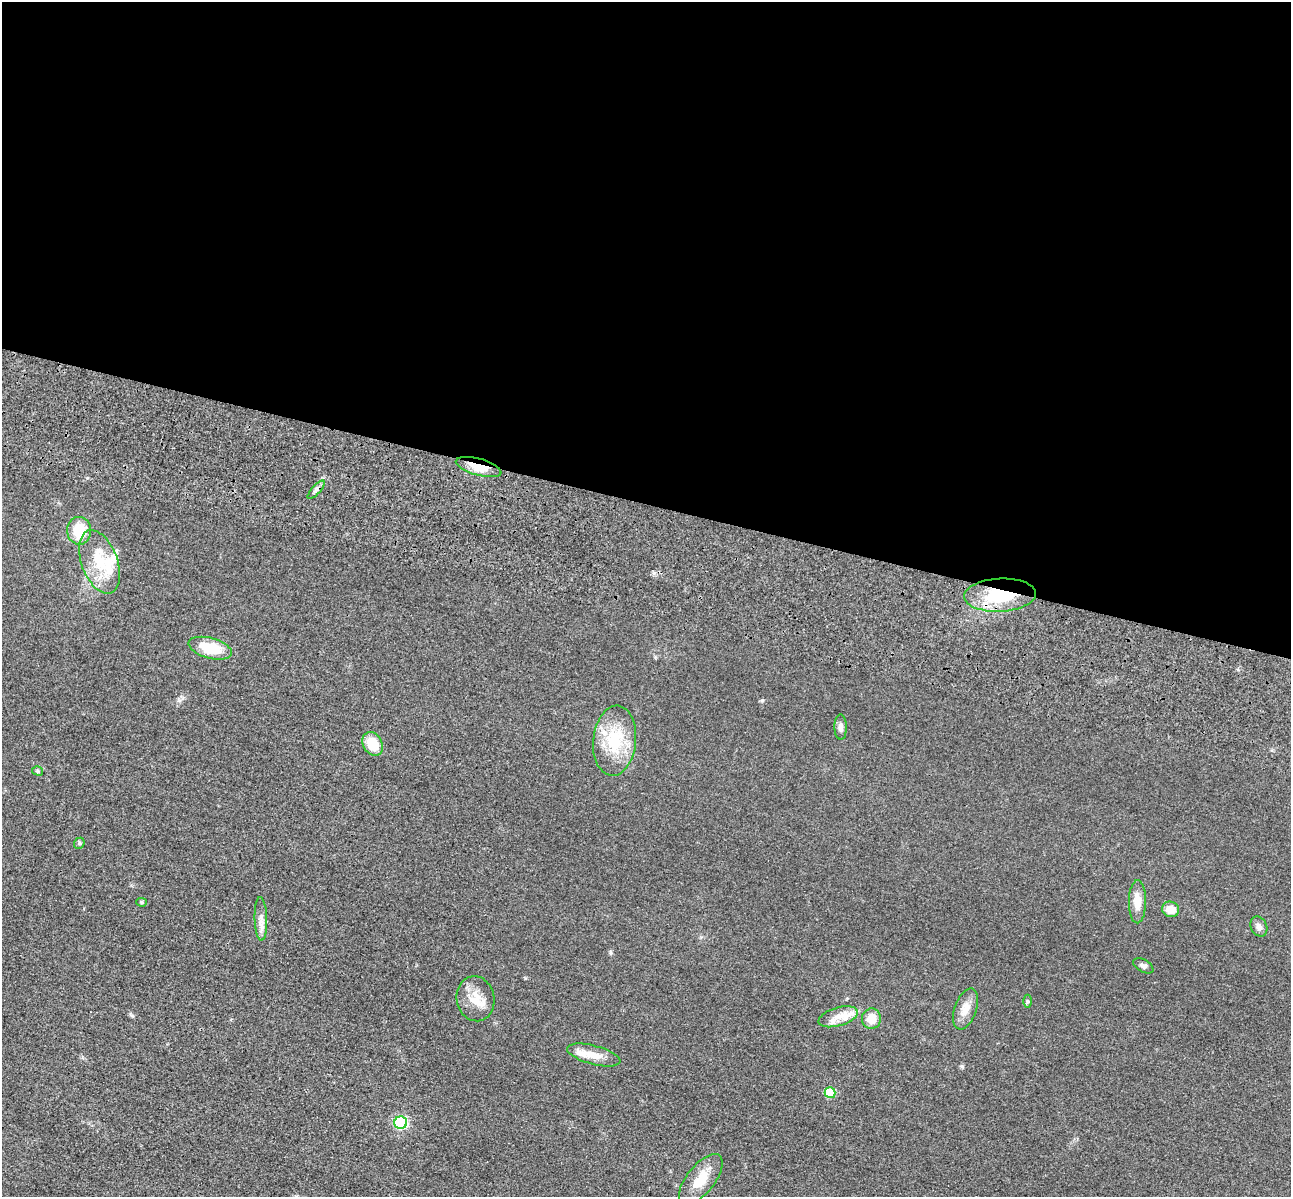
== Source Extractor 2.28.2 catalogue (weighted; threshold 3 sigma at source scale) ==
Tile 3 of 4 x 4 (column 3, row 1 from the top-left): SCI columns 2751-4039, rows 3980-5174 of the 5350 x 5365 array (HDU 1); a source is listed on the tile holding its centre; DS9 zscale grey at full resolution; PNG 1293 x 1199 px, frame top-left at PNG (2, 2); each listed source drawn as its Kron ellipse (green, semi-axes under 4 px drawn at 4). Shown black and unused: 42% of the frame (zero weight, under 3 of 4 exposures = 9% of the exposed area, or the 3 px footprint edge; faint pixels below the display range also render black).
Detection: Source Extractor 2.28.2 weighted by HDU 2 'WHT'; one run over the whole footprint, this tile lists its part. Background 0.0485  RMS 0.0084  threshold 0.0377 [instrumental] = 3 sigma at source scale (4.5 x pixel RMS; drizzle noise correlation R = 1.50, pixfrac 1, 0.05/0.05 arcsec/px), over >= 5 px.
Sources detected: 30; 4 inside a brighter listed object's ellipse — not listed separately; the other 26 listed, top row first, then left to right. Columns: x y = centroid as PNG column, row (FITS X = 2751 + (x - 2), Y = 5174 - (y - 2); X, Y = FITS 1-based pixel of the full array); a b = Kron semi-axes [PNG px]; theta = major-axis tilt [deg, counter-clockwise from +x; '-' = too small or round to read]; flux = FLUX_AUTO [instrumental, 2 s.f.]
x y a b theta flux
479 467 23 8 -15 14
316 490 12 4 48 2.5
79 531 14 12 -88 21
100 562 33 18 -70 27
1000 595 36 16 3 49
210 648 22 10 -15 28
841 727 12 6 -88 3.5
615 741 35 21 84 38
372 744 12 9 -59 19
38 771 6 4 -17 1.4
79 843 6 5 - 1.3
142 902 5 4 - 1.2
1137 902 21 8 89 10
1170 909 9 7 -23 9.1
261 919 22 6 -88 5.8
1259 927 10 8 -65 3.5
1143 966 11 6 -29 2.8
475 999 22 19 -80 15
1027 1001 6 4 90 1.2
966 1009 21 11 70 9.8
838 1017 20 9 17 11
871 1019 10 9 - 10
594 1055 27 9 -15 11
830 1093 5 5 - 29
401 1123 6 6 - 94
701 1179 30 14 52 17
Overlapping masked pixels (flux is a lower limit): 2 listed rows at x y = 479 467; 1000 595
Unlisted compact peaks at least as high as the median listed source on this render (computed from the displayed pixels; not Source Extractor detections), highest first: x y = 762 700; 962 1066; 610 952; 525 978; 132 1016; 179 700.